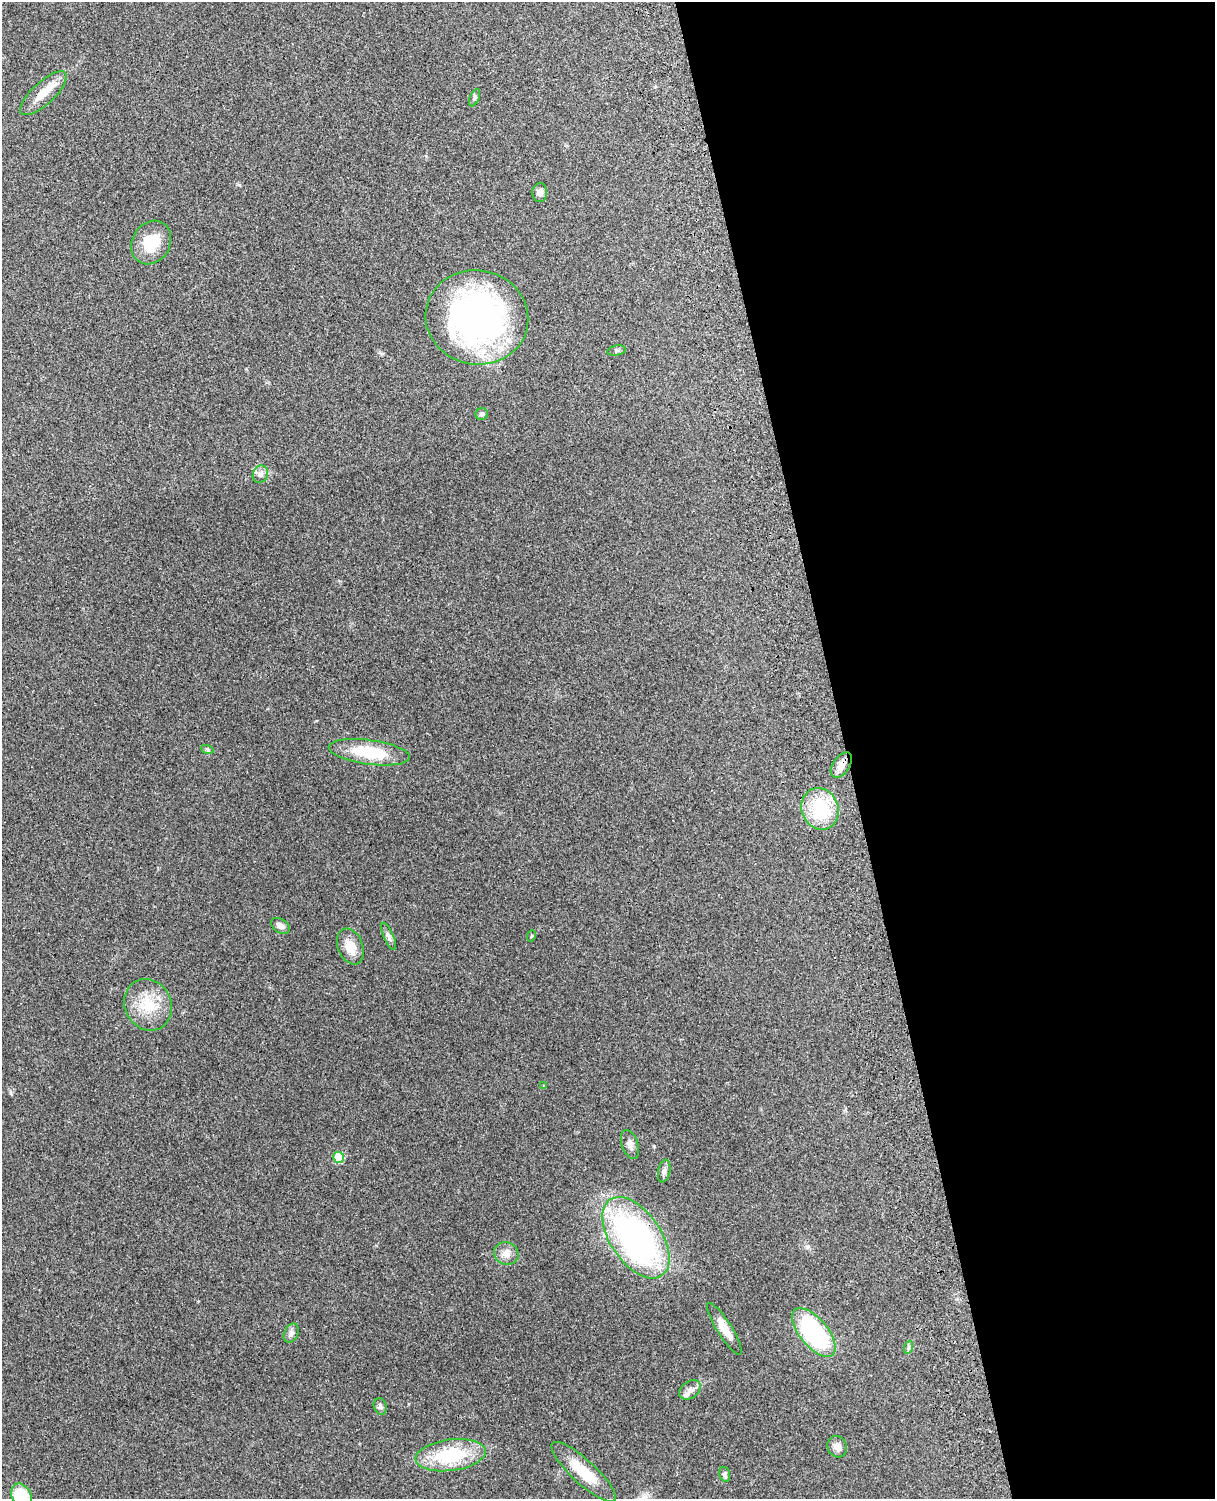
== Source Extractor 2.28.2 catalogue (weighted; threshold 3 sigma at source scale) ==
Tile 8 of 4 x 3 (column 4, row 2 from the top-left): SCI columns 3757-4969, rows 1660-3156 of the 5090 x 4929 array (HDU 1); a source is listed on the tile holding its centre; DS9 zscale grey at full resolution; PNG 1217 x 1501 px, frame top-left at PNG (2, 2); each listed source drawn as its Kron ellipse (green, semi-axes under 4 px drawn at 4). Shown black and unused: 31% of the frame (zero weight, under 3 of 4 exposures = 6% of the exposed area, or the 3 px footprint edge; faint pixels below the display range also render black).
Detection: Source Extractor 2.28.2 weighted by HDU 2 'WHT'; one run over the whole footprint, this tile lists its part. Background 0.29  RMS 0.0093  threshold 0.0419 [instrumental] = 3 sigma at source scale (4.5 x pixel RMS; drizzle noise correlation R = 1.50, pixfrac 1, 0.05/0.05 arcsec/px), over >= 5 px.
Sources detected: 35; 1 inside a brighter listed object's ellipse — not listed separately; the other 34 listed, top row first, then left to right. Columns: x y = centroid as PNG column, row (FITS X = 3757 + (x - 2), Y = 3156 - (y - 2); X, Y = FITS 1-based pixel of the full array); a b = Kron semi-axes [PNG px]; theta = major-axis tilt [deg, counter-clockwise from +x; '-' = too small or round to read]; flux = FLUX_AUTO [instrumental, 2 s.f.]
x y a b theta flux
43 93 30 11 43 15
475 98 9 4 67 1.8
540 192 9 7 -87 4.4
151 243 23 19 58 27
477 317 51 47 -10 310
617 351 9 5 10 2
482 414 6 6 - 2.5
260 474 9 7 65 3.7
207 749 7 4 -19 1.5
369 752 41 12 -7 40
841 765 14 8 55 8.5
820 809 21 18 -69 50
280 926 10 6 -33 5.1
389 936 15 5 -65 3.3
531 936 6 3 70 1
350 946 18 12 -69 14
148 1005 26 23 -63 30
544 1086 3 3 - 0.98
630 1144 15 8 -70 4.9
339 1157 5 5 - 33
664 1171 11 6 79 3.3
636 1238 46 25 -56 270
506 1254 12 11 - 7
724 1329 30 7 -58 13
814 1332 29 14 -50 120
291 1333 10 7 64 3.4
909 1347 6 4 71 1.7
690 1390 12 8 36 5.2
380 1406 8 6 -70 2.5
837 1447 11 9 -64 6.1
451 1455 35 15 7 54
583 1472 42 12 -43 29
725 1474 8 5 -72 2.2
22 1497 14 9 -65 42
Overlapping masked pixels (flux is a lower limit): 2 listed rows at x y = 841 765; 636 1238
Isophote crosses this tile's border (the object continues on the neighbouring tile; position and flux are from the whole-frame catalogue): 1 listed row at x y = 22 1497
Unlisted compact peaks at least as high as the median listed source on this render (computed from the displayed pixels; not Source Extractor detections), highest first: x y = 807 1247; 654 1146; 239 185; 11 1093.